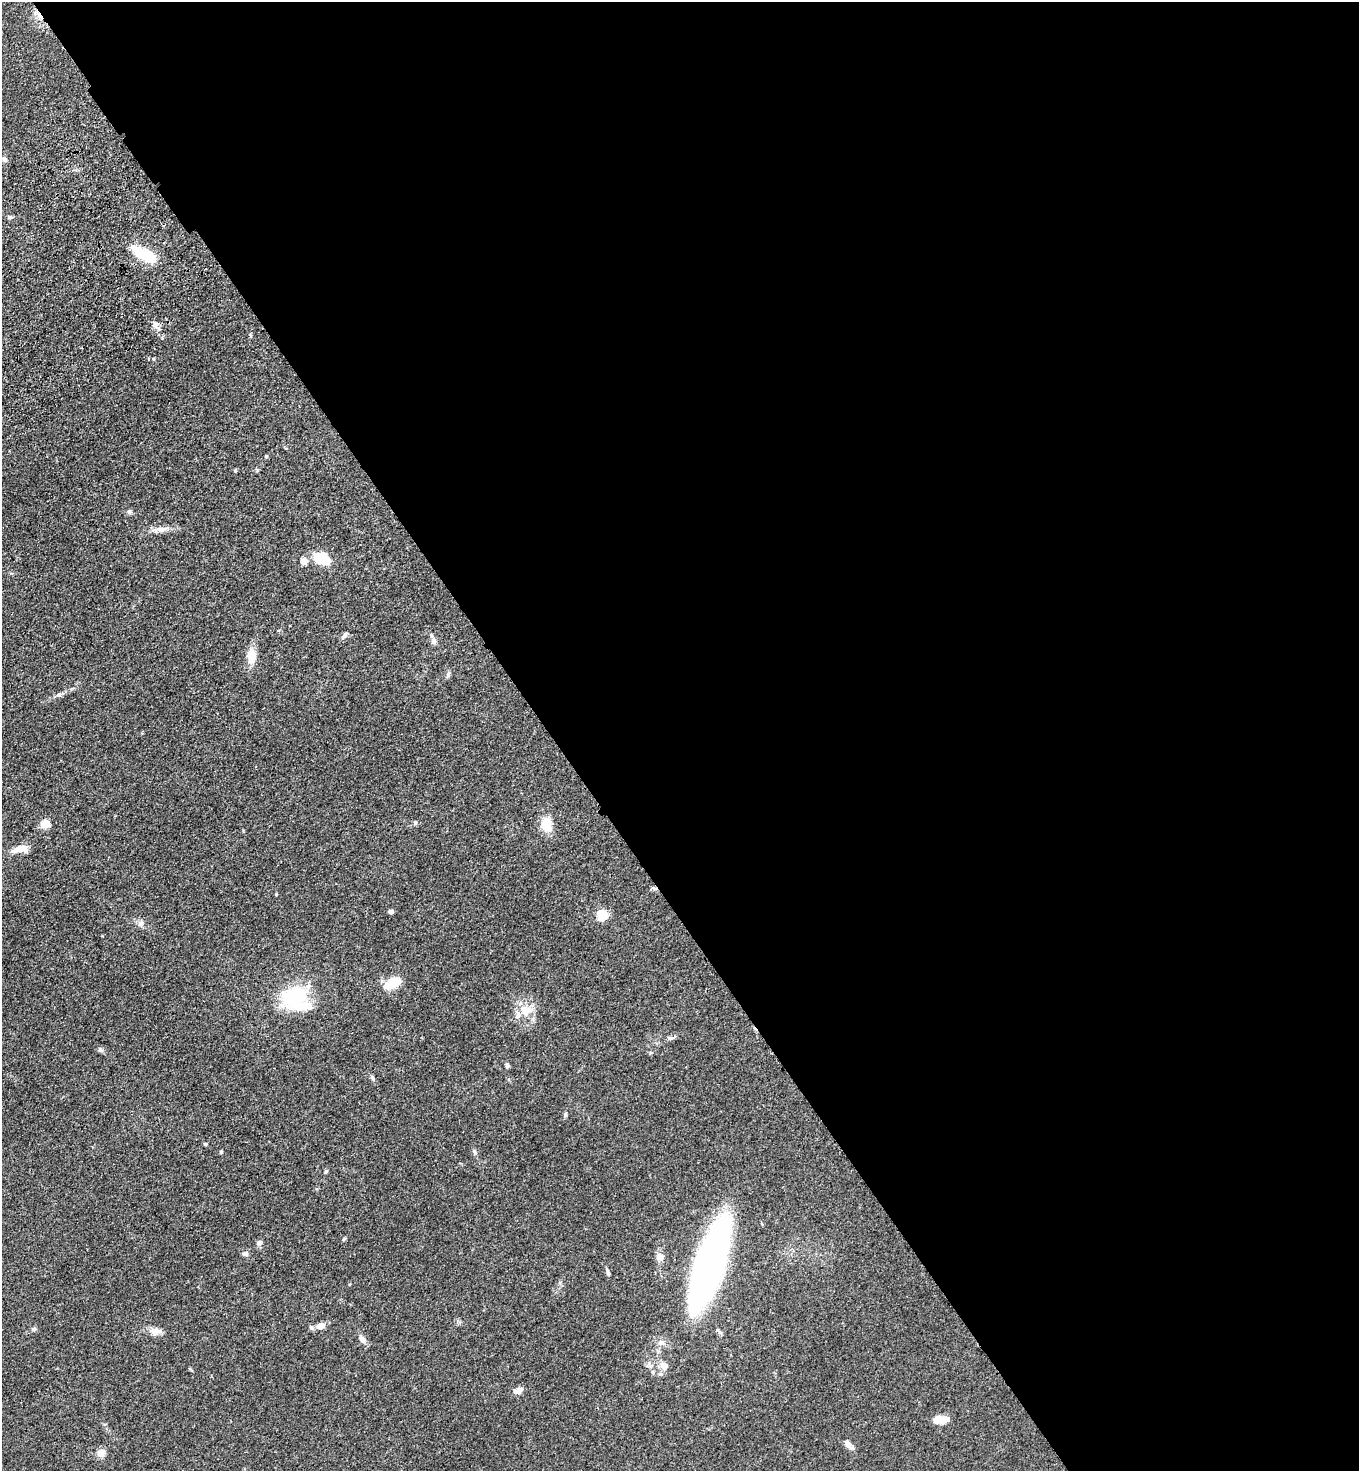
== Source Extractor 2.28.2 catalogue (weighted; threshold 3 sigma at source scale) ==
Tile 8 of 4 x 4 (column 4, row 2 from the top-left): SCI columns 4444-5800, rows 3038-4506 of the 6036 x 6074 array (HDU 1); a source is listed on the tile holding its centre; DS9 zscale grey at full resolution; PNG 1361 x 1473 px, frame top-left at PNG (2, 2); no overlay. Shown black and unused: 60% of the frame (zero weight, under 3 of 4 exposures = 6% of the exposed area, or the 3 px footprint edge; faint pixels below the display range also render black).
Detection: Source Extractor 2.28.2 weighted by HDU 2 'WHT'; one run over the whole footprint, this tile lists its part. Background 0.0845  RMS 0.0065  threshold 0.0292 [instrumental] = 3 sigma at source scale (4.5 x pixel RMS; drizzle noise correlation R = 1.50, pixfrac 1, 0.05/0.05 arcsec/px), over >= 5 px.
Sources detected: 55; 2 inside a brighter object's white glare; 1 cosmic-ray / hot-pixel residue — not listed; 1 inside a brighter listed object's ellipse — not listed separately; the other 51 listed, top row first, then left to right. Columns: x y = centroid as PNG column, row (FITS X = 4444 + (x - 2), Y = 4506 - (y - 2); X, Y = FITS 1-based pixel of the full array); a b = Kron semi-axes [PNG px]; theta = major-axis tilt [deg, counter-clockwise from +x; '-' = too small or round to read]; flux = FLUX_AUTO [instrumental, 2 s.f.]
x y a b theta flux
4 159 6 5 - 1.4
148 256 33 11 -32 24
155 324 9 5 -24 2.3
153 359 5 3 - 0.56
266 457 4 4 - 0.73
129 512 6 6 - 1.3
162 529 16 7 8 4.8
322 558 15 10 -26 21
304 561 5 5 - 8.4
344 636 10 5 49 2
434 641 11 6 -84 2.2
252 656 20 11 -90 8.5
448 674 8 5 65 1.6
59 695 6 6 - 1.3
415 822 5 4 - 1.1
45 824 9 7 7 8.6
546 824 13 9 -88 15
20 849 18 7 11 7.3
276 894 4 3 - 0.66
391 912 4 4 - 2.6
602 915 5 5 - 47
141 923 9 7 46 2.2
392 985 17 12 37 11
294 998 29 24 -16 51
525 1011 18 12 -1 10
671 1038 11 4 -10 1.6
100 1050 6 6 - 1.6
507 1065 6 5 - 1.3
372 1077 6 5 - 1.3
565 1115 6 4 -89 0.99
205 1144 4 4 - 0.85
221 1152 4 4 - 0.83
474 1152 7 5 -60 1.1
326 1171 5 4 - 0.87
344 1239 6 4 46 0.77
259 1243 6 6 - 2.5
245 1254 7 6 - 2.2
660 1257 11 9 -57 4.3
710 1265 89 24 72 280
608 1272 11 4 -77 1.3
321 1326 9 7 13 4.9
311 1327 7 5 -71 1.4
34 1329 6 5 - 1.1
155 1332 14 10 10 4.7
362 1339 10 6 -54 3.8
661 1343 10 5 1 2.2
664 1365 11 9 -27 4.3
519 1391 10 7 36 3.7
941 1420 16 8 4 7.9
848 1444 9 6 -60 4.3
101 1453 9 8 - 4.9